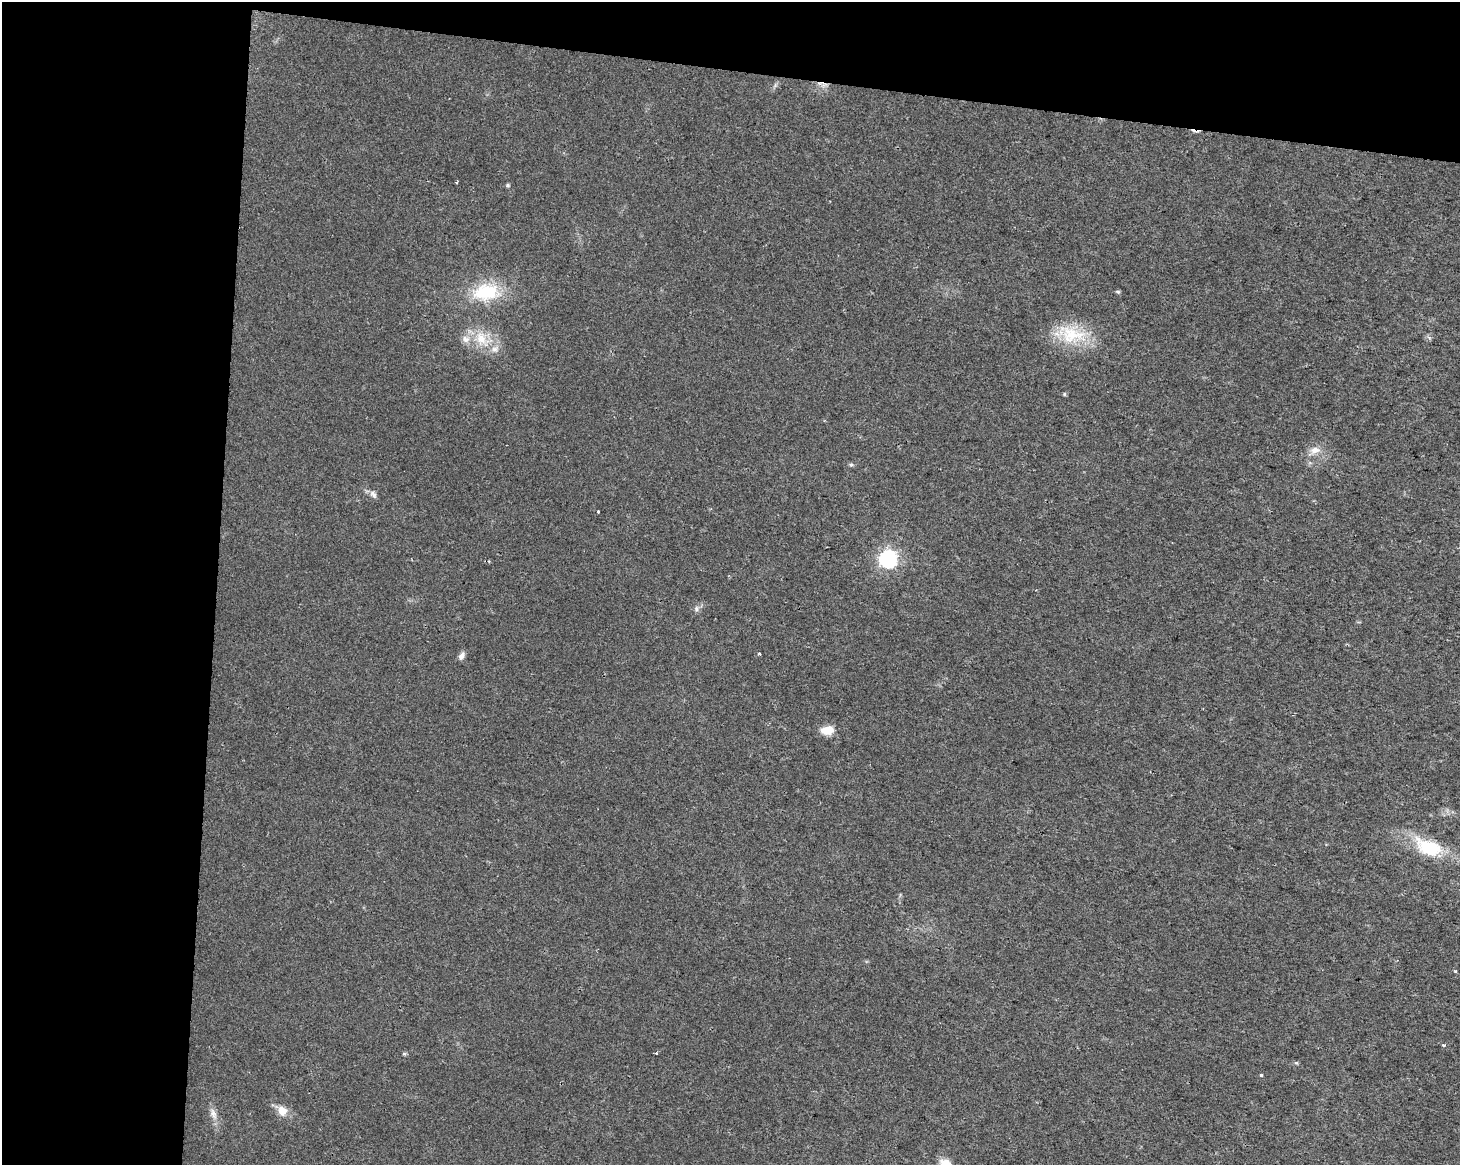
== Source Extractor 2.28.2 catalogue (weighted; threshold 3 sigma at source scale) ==
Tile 1 of 3 x 4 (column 1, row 1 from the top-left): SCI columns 286-1743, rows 3491-4653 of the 4889 x 4662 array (HDU 1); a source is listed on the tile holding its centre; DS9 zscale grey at full resolution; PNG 1462 x 1167 px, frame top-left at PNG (2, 2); no overlay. Shown black and unused: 21% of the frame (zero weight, under 2 of 3 exposures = <1% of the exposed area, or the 3 px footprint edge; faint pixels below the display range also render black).
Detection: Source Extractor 2.28.2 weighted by HDU 2 'WHT'; one run over the whole footprint, this tile lists its part. Background 0.0254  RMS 0.0053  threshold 0.0239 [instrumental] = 3 sigma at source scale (4.5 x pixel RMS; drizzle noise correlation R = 1.50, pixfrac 1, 0.0396/0.0396 arcsec/px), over >= 5 px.
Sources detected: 31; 4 cosmic-ray / hot-pixel residue — not listed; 1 inside a brighter listed object's ellipse — not listed separately; the other 26 listed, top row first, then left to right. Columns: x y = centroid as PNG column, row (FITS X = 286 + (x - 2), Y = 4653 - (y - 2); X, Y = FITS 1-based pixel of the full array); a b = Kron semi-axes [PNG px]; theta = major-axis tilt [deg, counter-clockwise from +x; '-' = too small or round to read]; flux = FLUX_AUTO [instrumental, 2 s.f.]
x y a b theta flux
456 182 3 3 - 0.6
508 185 5 4 - 0.9
486 292 38 23 8 27
1118 292 5 4 - 0.99
1072 334 38 24 -3 25
465 339 12 9 -25 3.9
481 339 18 14 -56 11
1064 394 5 3 - 0.54
1315 450 14 9 1 4.6
851 465 5 5 - 0.84
373 494 12 6 -53 2.1
598 511 3 3 - 1.5
888 559 7 7 - 170
696 609 8 6 -89 1.4
759 654 3 3 - 0.96
461 656 11 6 56 2.2
827 730 15 9 9 7.4
1429 847 35 19 -22 27
1455 971 4 3 - 0.76
1444 1045 4 3 - 1.7
404 1054 6 4 1 0.72
1296 1063 6 4 -28 0.7
1261 1075 3 3 - 2
282 1111 14 11 -61 5.7
213 1114 15 8 -67 3.7
945 1164 15 12 -65 8.1
Isophote crosses this tile's border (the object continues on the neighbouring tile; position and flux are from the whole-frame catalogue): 1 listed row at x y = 945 1164